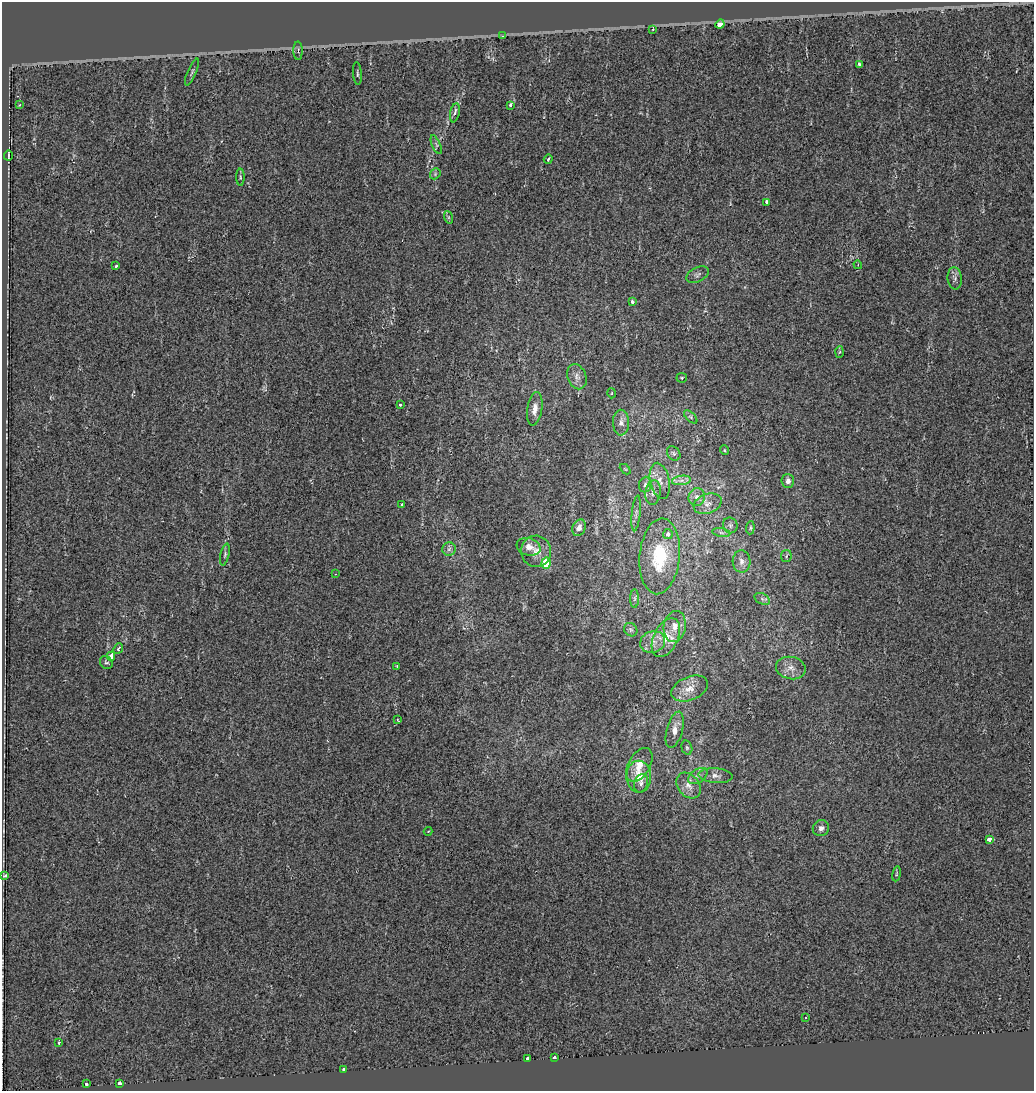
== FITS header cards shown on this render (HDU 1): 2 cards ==
NAXIS1  =                 1032
NAXIS2  =                 1089

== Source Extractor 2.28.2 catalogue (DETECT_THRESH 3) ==
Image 1032 x 1089 px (HDU 1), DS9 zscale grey, 1 PNG px = 1 image px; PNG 1036 x 1093 px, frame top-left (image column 1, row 1089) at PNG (2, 2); each listed source drawn as its Kron ellipse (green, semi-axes under 4 px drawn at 4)
Background 2.94e-04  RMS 0.011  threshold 0.0329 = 3 sigma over >= 5 px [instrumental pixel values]
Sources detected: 89; all 89 listed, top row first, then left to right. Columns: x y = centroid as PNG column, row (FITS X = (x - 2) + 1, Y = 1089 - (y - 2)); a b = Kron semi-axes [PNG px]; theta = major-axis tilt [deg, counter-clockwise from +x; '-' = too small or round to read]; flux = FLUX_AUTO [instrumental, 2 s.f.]
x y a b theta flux
720 24 5 3 - 30
652 29 3 2 - 1.5
503 36 3 2 - 0.92
298 51 9 4 -89 1.6
859 64 3 3 - 3.4
192 72 14 3 67 1.5
357 74 11 3 -86 1.3
20 105 3 2 - 1.5
511 105 3 3 - 8.1
455 113 10 4 78 2.9
436 145 10 4 -67 1.4
8 155 5 2 - 0.82
548 159 5 3 - 1.2
435 174 6 4 49 1.2
240 177 8 3 -89 1.2
766 202 3 3 - 5.2
448 217 6 4 -71 1
858 265 4 3 - 0.69
116 266 3 3 - 3.6
697 275 12 7 26 2.6
955 278 11 7 -83 3
633 302 3 3 - 4.3
840 352 5 3 - 0.9
577 377 13 9 -68 4.6
682 378 5 4 - 1
612 393 5 3 - 0.67
400 405 3 3 - 1.4
535 409 17 7 82 6.5
691 417 8 4 -43 1.2
621 423 13 8 -88 4.8
724 450 5 3 - 0.65
674 453 8 6 -53 1.7
625 469 6 3 -43 0.72
681 480 9 4 9 3.2
660 481 18 9 -77 7.1
788 481 7 6 - 3.4
645 485 8 6 83 2.3
653 492 12 7 83 3.9
697 497 9 8 - 4.6
708 504 14 9 19 6.2
402 505 3 3 - 5.2
636 513 18 4 84 2.8
730 525 8 7 - 1.9
579 528 8 6 68 4.2
750 528 6 4 85 1.1
721 533 9 4 -9 1.8
668 534 5 5 - 3.6
529 547 12 8 -17 6.5
449 549 7 6 - 2.2
536 551 16 15 - 10
225 555 11 4 77 1.7
660 556 38 20 85 46
786 556 6 5 - 1.3
742 561 11 9 -87 4.5
546 563 5 5 - 27
335 574 2 2 - 0.51
634 599 9 4 89 1.7
762 599 8 5 -26 1.7
675 626 16 11 79 9.2
631 630 7 6 - 1.5
666 638 21 12 64 14
653 642 13 10 19 6.8
118 649 5 3 - 1.9
111 656 4 4 - 8.4
106 662 7 5 -47 1.4
397 666 4 3 - 0.53
791 668 15 11 -12 6.4
690 689 19 11 22 9.3
397 720 3 2 - 0.65
675 730 18 8 75 7
687 748 7 5 -74 1.5
639 765 18 10 60 10
698 776 10 6 33 3.5
715 776 17 7 -4 4.8
639 777 16 12 -88 12
641 783 9 7 70 2.7
688 786 14 10 -49 6.8
821 828 8 7 - 3.4
428 831 4 4 - 0.66
989 839 4 3 - 8.2
897 874 7 3 81 1.1
5 875 3 3 - 1.3
806 1018 3 2 - 0.73
59 1043 4 3 - 2.3
528 1058 4 3 - 9.7
555 1058 3 3 - 11
344 1069 3 3 - 9.8
120 1083 4 3 - 9.7
86 1084 4 3 - 6.7